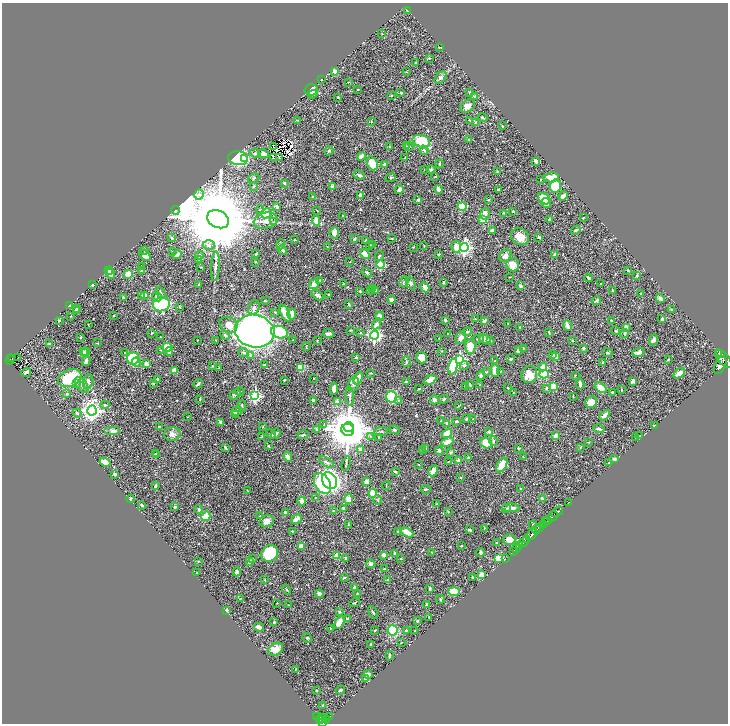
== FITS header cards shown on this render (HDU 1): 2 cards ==
NAXIS1  =                 1452
NAXIS2  =                 1443

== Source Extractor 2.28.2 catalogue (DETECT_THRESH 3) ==
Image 1452 x 1443 px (HDU 1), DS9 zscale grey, zoomed out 1/2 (1 PNG px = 2 x 2 image px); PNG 730 x 726 px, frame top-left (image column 1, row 1442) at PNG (2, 3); each listed source drawn as its Kron ellipse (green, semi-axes under 4 px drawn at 4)
Background 0.46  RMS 0.011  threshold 0.0344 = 3 sigma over >= 5 px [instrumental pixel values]
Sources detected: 604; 27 cannot appear on this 1/2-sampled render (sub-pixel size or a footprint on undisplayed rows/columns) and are neither listed nor drawn; of the other 577, the 500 brightest by FLUX_AUTO listed and drawn (77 fainter detections omitted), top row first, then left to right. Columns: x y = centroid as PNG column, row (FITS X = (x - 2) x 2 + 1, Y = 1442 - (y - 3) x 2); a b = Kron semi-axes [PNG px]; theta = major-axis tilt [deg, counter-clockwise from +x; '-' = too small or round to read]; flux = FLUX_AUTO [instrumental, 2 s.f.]
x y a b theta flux
407 11 4 3 - 2.7
382 34 2 2 - 1.1
440 47 3 1 - 1.4
429 58 3 2 - 1.3
415 62 2 2 - 1.9
335 71 3 2 - 20
407 72 3 2 - 1
441 78 7 4 52 6.1
321 80 2 2 - 1.2
348 82 3 2 - 0.96
311 90 7 5 -1 34
358 90 3 3 - 1.4
469 92 3 3 - 1.4
401 93 2 2 - 2.6
313 94 5 3 - 3.5
391 95 3 2 - 1.1
338 97 2 2 - 2.1
475 97 4 3 - 6.5
468 106 8 5 35 17
483 118 5 3 - 4.6
297 120 2 2 - 1.7
469 120 3 2 - 1.5
371 122 4 3 - 1.5
476 122 4 3 - 4.6
502 126 3 2 - 1.3
469 139 3 3 - 2.2
421 141 9 6 -15 59
406 146 3 3 - 1.8
273 147 2 1 - 0.93
390 147 3 3 - 1.3
409 147 4 2 - 1.8
424 150 4 3 - 3.2
329 151 5 3 - 3.2
255 153 5 4 - 3.6
263 154 5 3 - 8.4
361 156 4 3 - 10
273 157 2 2 - 1.6
238 158 10 7 -7 410
245 158 3 2 - 44
279 158 2 1 - 0.94
405 158 2 2 - 1.5
536 161 4 2 - 14
372 163 7 5 -68 39
385 164 3 2 - 5.6
440 164 4 3 - 2
424 170 2 2 - 1.2
431 170 4 3 - 2.9
497 171 3 2 - 1.7
359 175 6 3 -27 5
435 177 3 2 - 1.3
551 177 7 5 5 34
254 178 6 3 25 3.2
391 178 5 3 - 2.7
541 180 2 1 - 1.3
284 183 2 2 - 3.6
254 186 3 3 - 3.5
333 186 4 3 - 6.9
555 186 6 5 - 81
399 189 5 3 - 8.1
438 189 4 3 - 6.1
499 190 4 3 - 1.9
199 194 5 5 - 7.6
360 195 3 3 - 4.8
312 196 3 2 - 1.1
563 196 5 2 - 19
418 199 4 3 - 3.5
544 199 7 5 -36 53
488 200 2 2 - 1.7
546 203 5 2 - 11
462 206 5 3 - 45
277 207 3 2 - 6.9
176 210 4 3 - 2.1
260 210 4 4 - 3.1
317 210 3 2 - 1.2
513 211 2 2 - 3.8
266 213 5 4 - 26
503 213 3 2 - 1.2
485 214 6 4 80 13
342 216 2 2 - 1
583 218 2 1 - 1.2
218 219 11 8 -27 41000
549 219 2 2 - 2.8
316 220 6 4 -82 18
483 220 3 3 - 42
266 221 12 8 15 14
274 221 3 2 - 1.4
576 230 5 3 - 4.7
492 231 4 3 - 12
334 233 6 4 84 13
520 237 10 7 -36 27
539 237 3 3 - 4.1
172 238 3 3 - 3.1
392 238 3 3 - 1.6
354 239 4 3 - 3.5
295 240 2 2 - 1.4
366 240 3 2 - 2.5
281 244 5 2 - 1.6
209 245 6 4 2 7
370 245 3 2 - 3.8
373 245 3 2 - 1.3
327 246 3 2 - 0.93
424 246 3 2 - 1.6
413 247 2 2 - 1.3
456 247 6 5 - 23
464 247 4 4 - 540
282 250 5 3 - 3.6
144 251 3 2 - 1.4
172 252 3 2 - 1.3
256 254 3 2 - 2.6
365 254 5 3 - 30
439 254 3 2 - 2.3
145 255 6 4 -42 11
177 255 5 3 - 9.6
199 255 4 3 - 3.2
555 255 4 3 - 3.1
379 256 5 3 - 2.7
505 256 7 5 51 14
199 259 3 2 - 1.1
256 262 3 2 - 1.3
350 262 2 1 - 1
381 264 4 4 - 110
513 265 7 6 - 29
141 266 3 3 - 1.8
215 266 15 3 87 8.6
201 267 3 2 - 0.91
628 270 2 2 - 2.4
109 271 4 3 - 4.7
142 271 2 2 - 14
367 273 6 3 -34 3
111 274 5 4 - 9.3
128 274 4 4 - 32
636 276 4 3 - 2.4
509 277 2 2 - 1
588 278 4 2 - 2.9
320 280 3 3 - 1.3
404 282 6 3 60 3.8
443 282 3 3 - 1.7
411 283 6 4 -66 6.7
314 284 6 4 55 25
344 284 4 2 - 1.2
601 284 3 2 - 1.4
92 285 2 2 - 4.3
198 285 4 2 - 2.1
521 286 3 3 - 6
425 287 5 3 - 21
373 288 4 3 - 2.5
370 290 3 2 - 1.4
612 290 4 2 - 1.7
360 291 3 2 - 1.7
375 291 3 3 - 16
161 293 6 4 -64 4.5
640 294 3 2 - 1.7
142 295 4 3 - 2
317 295 7 4 -36 7.1
328 295 2 2 - 1.5
145 296 4 3 - 5.5
157 296 5 4 - 6.4
123 297 2 2 - 11
660 298 5 3 - 11
391 300 3 3 - 8.1
265 301 3 2 - 1.3
596 301 5 3 - 5.1
161 304 8 7 - 110
349 304 3 2 - 2.3
70 305 4 2 - 1.6
180 307 3 3 - 1.8
254 308 8 5 65 8.7
76 309 3 3 - 2.6
671 309 3 2 - 1.1
76 311 4 3 - 6.1
275 312 3 3 - 1.7
285 313 9 4 -64 33
292 314 5 4 - 29
71 316 2 2 - 1.2
114 316 3 3 - 3
379 316 5 4 - 11
475 319 3 2 - 2.1
662 319 3 2 - 4.1
445 320 3 2 - 3.8
59 321 3 2 - 1.4
484 321 3 2 - 6.9
611 321 3 2 - 3
508 323 3 2 - 1
88 324 4 2 - 1.1
377 324 6 3 61 9.2
228 325 9 7 -35 23
567 325 5 3 - 15
520 327 3 2 - 1.1
626 327 3 2 - 13
351 330 3 2 - 1.3
255 331 20 16 -13 1300
615 331 5 4 - 2.4
279 332 8 6 -17 140
467 332 5 3 - 3.9
549 332 3 2 - 2.1
152 333 2 2 - 1.7
360 333 2 2 - 1.7
447 333 2 1 - 0.96
625 333 4 3 - 4.9
328 334 6 3 -4 6.4
225 335 5 4 - 3.8
374 335 4 4 - 640
81 337 2 2 - 7.3
161 337 3 1 - 1
461 337 7 5 66 8.6
439 338 2 2 - 1.2
478 339 6 3 21 2.9
485 339 6 3 -12 18
197 340 2 1 - 1
293 340 3 2 - 1.3
490 340 3 2 - 1.9
654 340 6 4 66 8.3
216 341 3 2 - 1.1
317 341 3 2 - 1.5
572 341 3 2 - 1.8
98 343 3 2 - 1.2
49 344 3 2 - 3.3
306 346 4 1 - 1.3
470 346 7 5 90 37
167 347 5 4 - 32
523 348 3 2 - 2.3
583 348 3 2 - 5.3
161 350 3 2 - 1.2
169 351 4 3 - 6.6
442 351 3 2 - 1.3
518 351 4 3 - 5.7
83 352 3 3 - 4.1
86 352 4 4 - 8.5
124 352 2 2 - 1.4
244 352 5 3 - 3.5
608 352 5 3 - 2.6
638 352 6 3 17 7.3
719 354 2 1 - 160
250 355 3 3 - 4.3
552 355 3 3 - 3.3
555 356 4 3 - 21
18 357 2 1 - 2.2
356 357 2 2 - 4.4
421 357 6 5 - 17
133 358 6 6 - 110
12 359 2 2 - 25
459 359 4 4 - 310
511 359 3 2 - 6.3
668 359 3 2 - 2.6
724 359 11 5 -52 2900
10 360 5 2 - 88
86 361 5 3 - 9
406 361 5 3 - 2.7
495 361 3 3 - 1.8
136 362 4 4 - 21
603 362 3 2 - 3
146 364 4 3 - 12
264 365 3 2 - 2.3
464 365 4 4 - 3.8
720 365 9 5 64 2600
212 366 2 2 - 1.6
300 367 4 4 - 27
453 367 8 4 77 53
543 367 4 3 - 20
219 368 2 2 - 1.2
175 371 4 4 - 25
495 371 6 4 -88 22
500 371 3 2 - 1.2
26 372 5 2 - 8.5
486 372 4 2 - 1.9
370 373 3 2 - 1.4
679 373 6 3 35 14
544 374 4 4 - 77
481 375 5 3 - 4.6
529 375 9 7 56 44
575 375 2 2 - 0.96
70 378 12 8 22 98
313 378 2 2 - 1.4
358 378 6 4 67 19
158 379 3 2 - 5.5
284 380 2 2 - 1.9
430 380 7 4 30 23
406 381 3 2 - 2.4
633 381 3 3 - 7.1
88 382 7 5 77 7.8
153 383 3 3 - 1.9
76 384 4 3 - 2.9
198 384 5 2 - 4.3
354 384 8 5 75 8.6
469 384 4 2 - 3.5
580 384 5 2 - 7
82 385 9 5 -55 8.3
480 385 3 2 - 1.1
553 386 3 3 - 65
466 387 2 2 - 2.7
508 388 3 2 - 1.5
546 388 4 3 - 3
600 388 7 4 -38 36
334 389 6 3 81 13
419 389 3 2 - 1.7
621 390 4 2 - 1.7
240 392 5 3 - 3.5
612 392 4 3 - 2.1
513 393 3 1 - 0.93
66 394 3 3 - 3.9
235 394 6 4 44 5.2
255 396 4 4 - 320
350 396 9 3 -85 4.7
573 396 2 1 - 1.1
391 397 6 5 - 110
200 399 3 2 - 1.7
444 399 5 3 - 2.4
313 400 4 2 - 5.6
434 400 4 2 - 18
398 401 4 3 - 2.1
337 402 2 2 - 30
591 402 6 5 - 20
105 405 4 4 - 3.6
458 405 3 2 - 1.1
242 406 6 3 -85 2.7
92 410 5 4 - 1100
237 411 6 4 17 12
77 413 4 3 - 4.2
236 415 3 2 - 1.5
605 415 6 3 45 11
188 417 2 1 - 1
466 419 3 2 - 3.4
473 419 2 2 - 1
441 421 3 2 - 1.4
456 421 3 3 - 3.1
221 422 3 3 - 5.8
447 423 3 3 - 3.3
324 424 4 2 - 1.2
263 426 4 2 - 1.4
654 426 3 2 - 1.6
159 427 3 3 - 1.5
349 427 5 4 - 2600
317 429 4 3 - 2.8
599 429 5 3 - 4.8
348 430 6 6 - 8300
395 430 5 3 - 4.3
113 431 8 4 0 8.5
381 432 7 3 6 3
489 432 3 2 - 5.8
172 434 8 7 - 9
271 434 5 3 - 2.2
276 434 5 4 - 4.4
447 434 5 4 - 25
303 435 5 3 - 3.1
371 436 4 2 - 2.1
555 436 4 3 - 11
640 436 3 2 - 1.1
262 437 3 2 - 1.6
378 437 3 3 - 1.2
636 438 3 2 - 1
493 441 5 3 - 4.8
447 442 6 3 20 29
589 442 3 3 - 1.3
486 443 6 5 - 32
268 446 2 2 - 2.7
225 447 3 2 - 4.2
580 447 3 2 - 1.3
426 448 3 2 - 1.4
519 448 3 2 - 2.5
360 449 4 3 - 6.5
423 450 2 2 - 0.96
439 451 4 3 - 5.4
451 452 4 3 - 3
155 453 3 2 - 1.6
156 455 3 2 - 1.6
288 457 5 4 - 11
524 457 3 2 - 0.95
469 458 3 2 - 3.2
614 459 2 2 - 7.3
458 461 3 2 - 18
105 462 5 3 - 31
326 462 8 3 -33 4.6
448 462 4 2 - 2
346 463 7 2 73 2.2
609 463 3 2 - 1
419 464 2 2 - 1.4
502 465 8 4 61 29
433 471 6 3 63 24
395 472 3 2 - 3.8
115 474 3 3 - 5.6
461 477 2 2 - 2.2
329 481 9 7 -55 490
366 482 4 3 - 13
323 484 11 7 -59 270
386 485 4 1 - 1
155 486 4 2 - 3.4
425 489 5 3 - 3.3
520 489 4 3 - 1.9
248 491 3 2 - 1
373 493 4 3 - 83
315 498 2 2 - 2
131 499 4 2 - 2.8
349 499 5 4 - 19
542 499 2 2 - 19
377 500 5 3 - 2.2
302 501 4 3 - 14
569 502 2 1 - 10
436 504 2 2 - 0.98
142 505 3 2 - 3.3
175 507 4 3 - 2.6
343 508 3 3 - 2.1
511 508 9 4 -4 9.2
199 509 4 3 - 3.1
506 509 5 3 - 3
333 511 2 2 - 1.4
448 512 3 2 - 1.6
557 512 6 2 38 830
285 513 4 3 - 4.5
206 516 5 3 - 56
260 516 4 1 - 1
552 516 6 2 42 640
297 519 6 3 30 12
548 520 3 2 - 100
267 521 7 6 - 12
545 521 4 2 - 180
533 524 3 3 - 1.6
543 524 3 2 - 410
348 525 3 3 - 1.5
484 528 3 2 - 0.98
540 528 3 2 - 180
469 530 3 2 - 3.2
536 530 5 3 - 450
292 531 3 2 - 1.5
398 532 3 2 - 1.6
407 532 7 4 -28 23
531 535 6 2 47 1100
527 539 3 2 - 160
509 540 6 5 - 16
524 542 5 2 - 560
496 543 3 2 - 2.1
301 546 4 3 - 18
461 546 2 2 - 1.5
520 546 3 1 - 110
516 549 3 2 - 91
480 552 4 3 - 4.8
513 552 2 1 - 30
270 553 9 7 47 100
395 553 3 3 - 3.2
432 553 3 2 - 0.91
336 555 3 3 - 10
384 555 4 3 - 8.4
345 558 3 3 - 3.6
499 558 4 4 - 47
252 559 3 2 - 1.9
401 559 2 2 - 1.1
505 559 3 1 - 7.9
198 561 2 2 - 1.3
250 561 4 3 - 7.6
371 564 4 3 - 6.3
384 569 2 2 - 2.9
237 572 4 3 - 5.7
197 573 2 2 - 1.6
481 575 4 3 - 24
472 577 3 2 - 2.6
344 578 3 2 - 2
265 580 3 2 - 1.2
388 580 4 2 - 1.7
355 588 3 3 - 4.9
430 588 4 2 - 3.3
286 590 5 3 - 2.6
454 591 5 4 - 42
357 593 2 2 - 1.8
319 594 4 3 - 9.2
240 599 4 1 - 1.3
440 599 4 2 - 2.4
355 602 5 2 - 2.1
277 603 2 1 - 0.95
427 604 2 2 - 7.3
289 605 4 2 - 1.9
227 610 3 2 - 4.7
339 612 4 3 - 1.9
373 612 6 3 -61 2.7
429 617 3 2 - 1.5
347 618 3 2 - 1.4
417 621 3 2 - 3.1
274 622 3 2 - 3.3
339 623 7 4 61 41
259 627 5 2 - 18
330 628 2 2 - 0.98
375 630 3 2 - 2.3
393 630 5 5 - 99
406 630 2 2 - 6.3
415 631 2 2 - 1.9
307 638 5 4 - 2.8
401 642 2 1 - 1.4
370 644 3 2 - 2.4
276 649 8 5 33 22
389 656 5 2 - 2.4
296 669 3 2 - 1.4
368 674 4 3 - 18
365 679 3 3 - 3.4
316 690 2 2 - 2.4
340 690 5 3 - 4.8
323 705 3 3 - 3
317 716 2 1 - 14
329 717 3 2 - 100
322 718 5 3 - 260
320 719 3 1 - 24
326 719 4 2 - 140
323 722 3 2 - 220
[77 fainter detections neither listed nor drawn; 27 sub-pixel or undisplayed-footprint detections neither listed nor drawn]